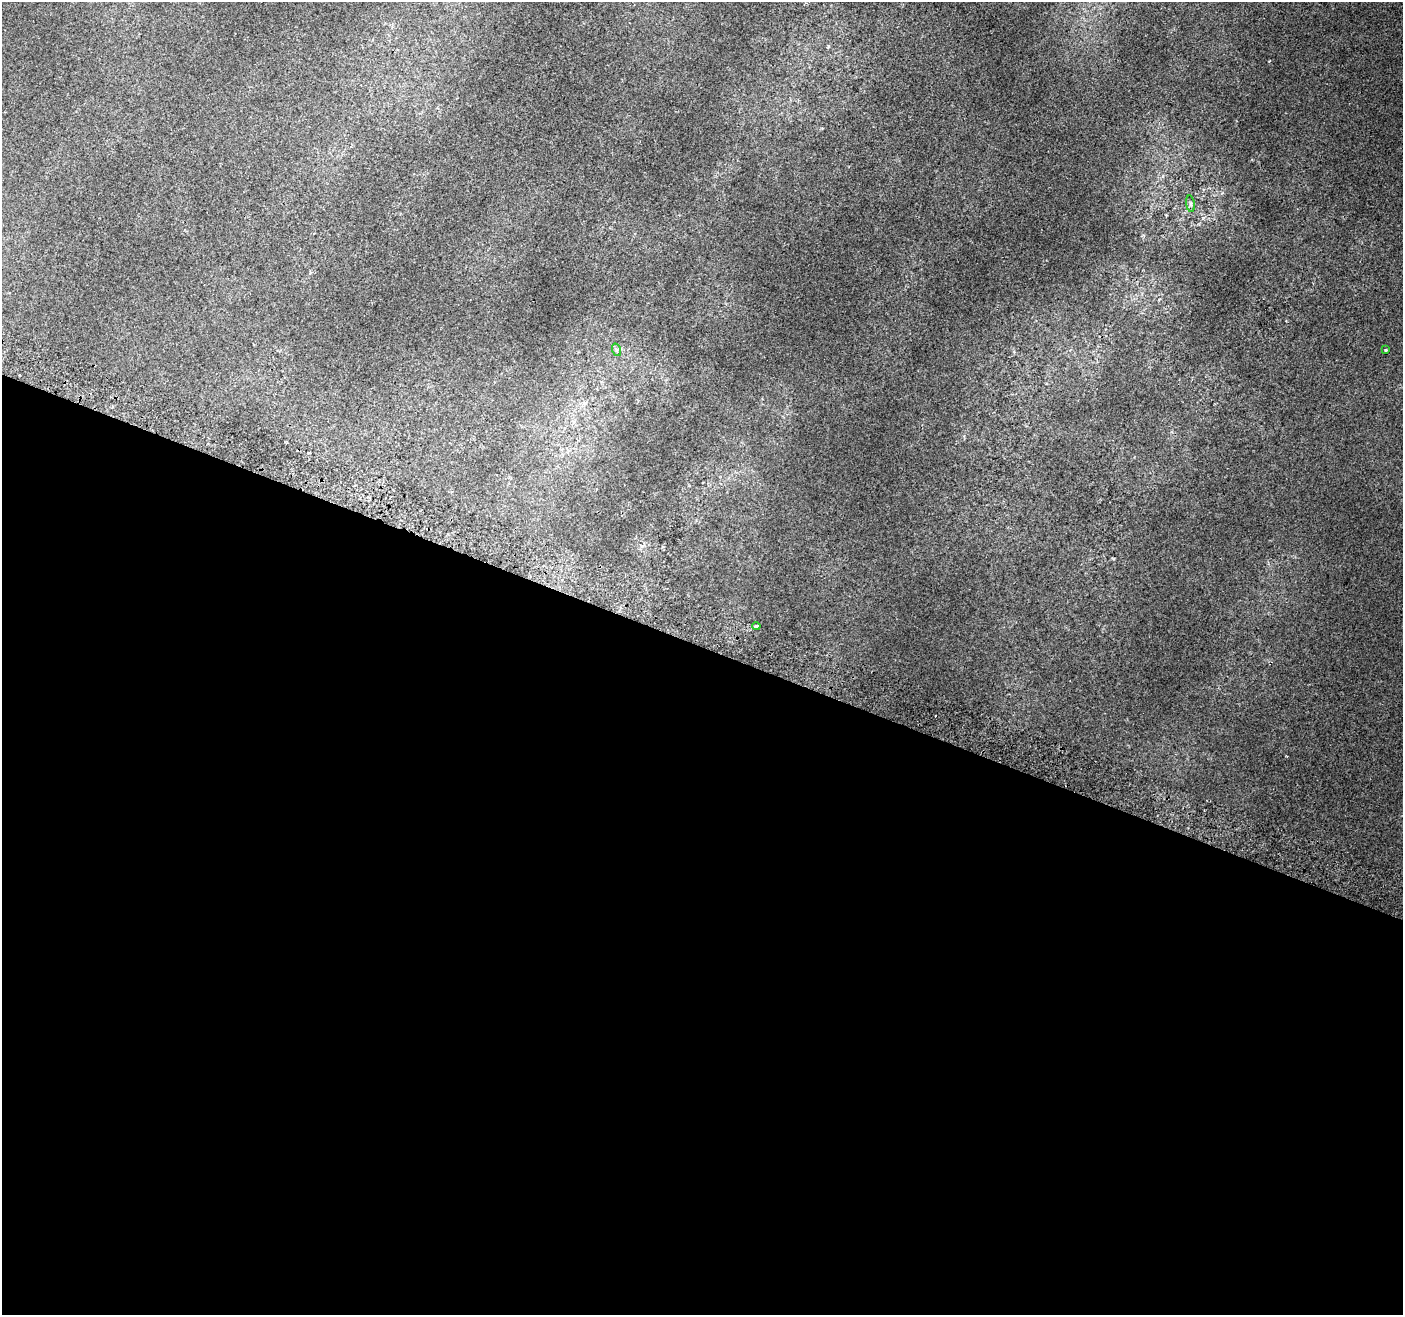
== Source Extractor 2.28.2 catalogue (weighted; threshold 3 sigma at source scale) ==
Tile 14 of 4 x 4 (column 2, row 4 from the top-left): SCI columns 1426-2826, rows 313-1625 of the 5645 x 5810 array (HDU 1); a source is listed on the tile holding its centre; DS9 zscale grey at full resolution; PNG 1405 x 1317 px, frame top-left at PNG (2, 2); each listed source drawn as its Kron ellipse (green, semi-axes under 4 px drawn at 4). Shown black and unused: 51% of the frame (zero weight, under 2 of 3 exposures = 2% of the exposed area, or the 3 px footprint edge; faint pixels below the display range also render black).
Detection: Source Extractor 2.28.2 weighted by HDU 2 'WHT'; one run over the whole footprint, this tile lists its part. Background 0.00278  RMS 0.0074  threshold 0.0331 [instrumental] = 3 sigma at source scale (4.5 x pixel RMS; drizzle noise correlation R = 1.50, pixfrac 1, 0.0396/0.0396 arcsec/px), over >= 5 px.
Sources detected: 4; all 4 listed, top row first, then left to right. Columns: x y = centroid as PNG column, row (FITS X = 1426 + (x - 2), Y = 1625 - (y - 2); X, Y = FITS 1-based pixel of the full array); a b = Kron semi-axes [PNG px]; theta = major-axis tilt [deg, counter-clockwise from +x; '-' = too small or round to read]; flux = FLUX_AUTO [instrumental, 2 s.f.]
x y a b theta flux
1190 204 8 4 -81 1.5
617 350 6 4 -72 1.3
1385 350 3 3 - 0.96
756 626 4 3 - 7.5